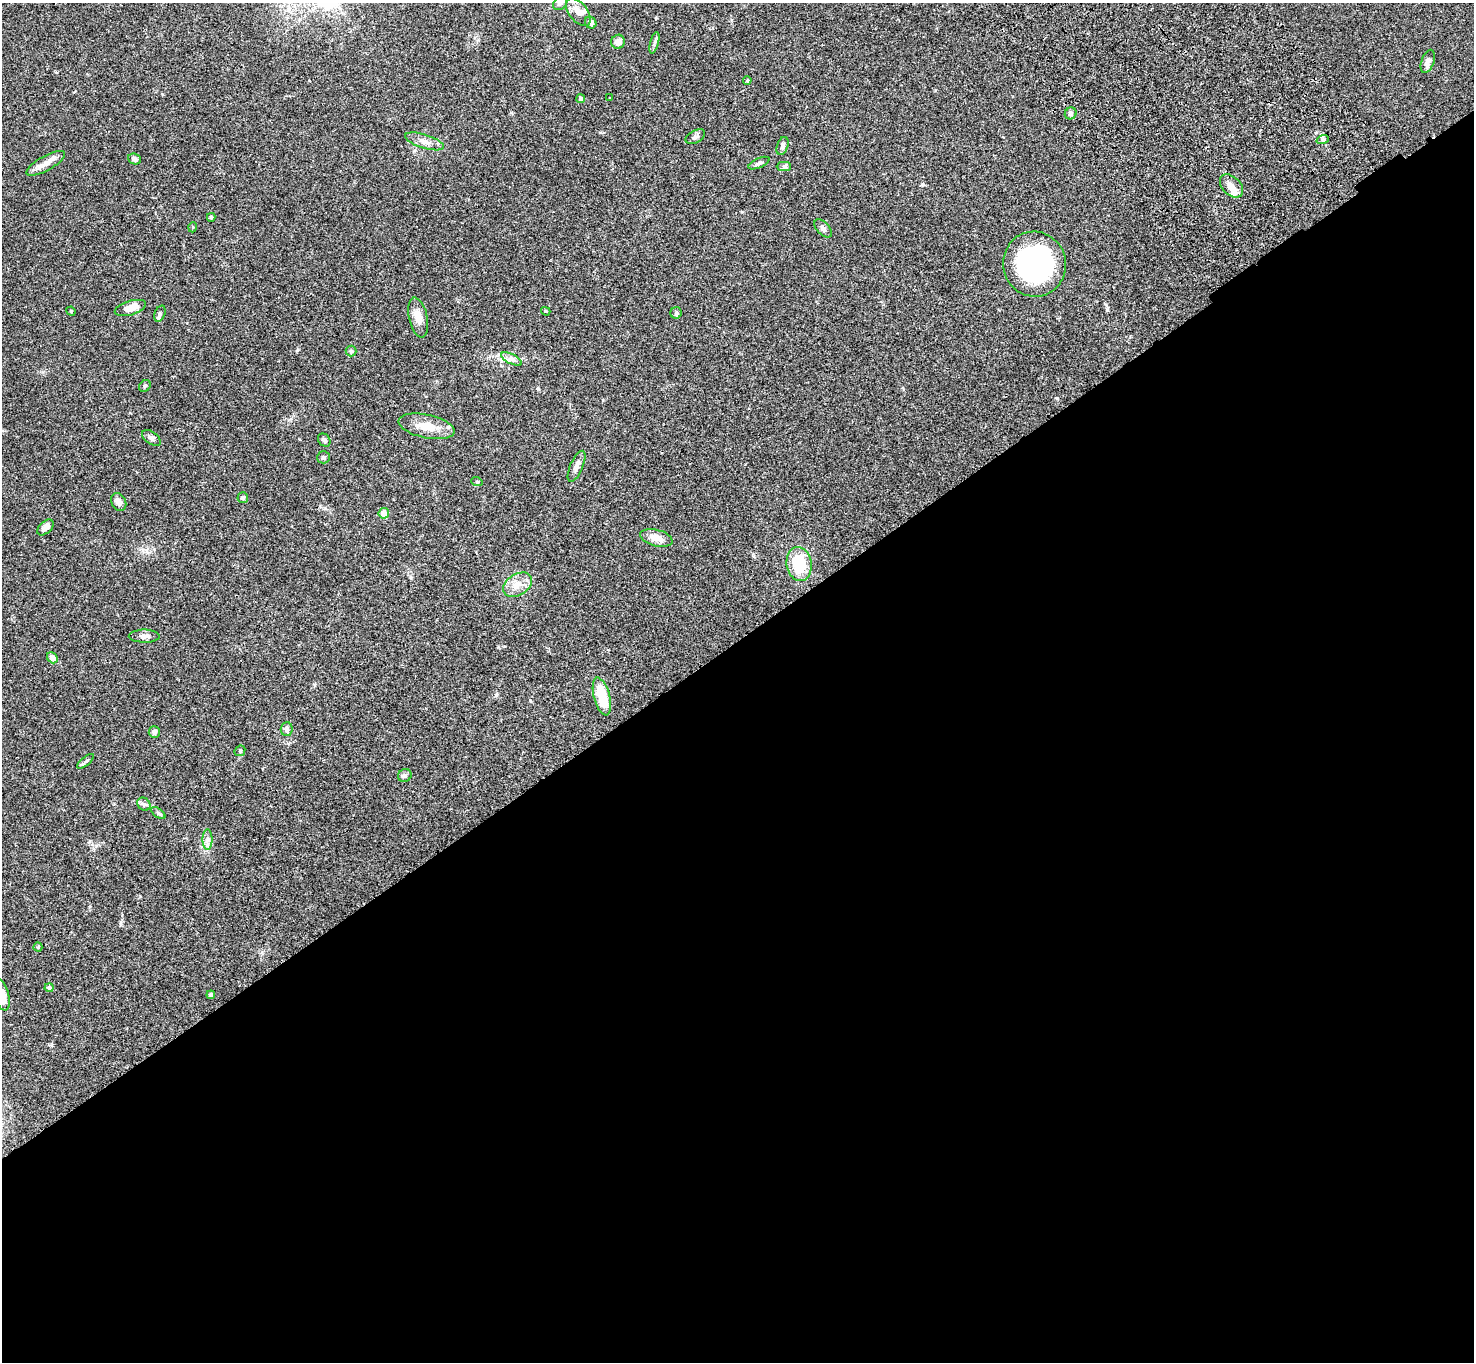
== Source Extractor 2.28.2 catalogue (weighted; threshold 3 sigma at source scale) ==
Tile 15 of 4 x 4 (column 3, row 4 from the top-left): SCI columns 3048-4519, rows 381-1740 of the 6094 x 6064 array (HDU 1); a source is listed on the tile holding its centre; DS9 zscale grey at full resolution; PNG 1476 x 1364 px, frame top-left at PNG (2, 3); each listed source drawn as its Kron ellipse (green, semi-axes under 4 px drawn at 4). Shown black and unused: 53% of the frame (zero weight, under 3 of 4 exposures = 6% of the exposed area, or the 3 px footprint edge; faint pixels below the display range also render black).
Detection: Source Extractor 2.28.2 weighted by HDU 2 'WHT'; one run over the whole footprint, this tile lists its part. Background 0.0621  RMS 0.0055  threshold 0.0245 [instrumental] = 3 sigma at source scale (4.5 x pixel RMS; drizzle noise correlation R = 1.50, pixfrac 1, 0.05/0.05 arcsec/px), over >= 5 px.
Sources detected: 63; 1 inside a brighter object's white glare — neither listed nor drawn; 2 inside a brighter listed object's ellipse — not listed separately; the other 60 listed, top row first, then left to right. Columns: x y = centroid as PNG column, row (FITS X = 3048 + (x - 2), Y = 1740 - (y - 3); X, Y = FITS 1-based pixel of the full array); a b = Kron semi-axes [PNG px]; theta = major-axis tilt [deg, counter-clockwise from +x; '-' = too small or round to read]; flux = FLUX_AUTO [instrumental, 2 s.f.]
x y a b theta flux
560 3 8 6 35 1.5
578 12 16 9 -51 4.1
591 23 6 5 - 1.9
618 42 7 6 - 2.9
654 43 11 3 75 1.2
1428 61 12 6 70 2.7
747 80 4 3 - 0.62
610 97 3 2 - 0.35
581 99 4 4 - 2.2
1071 113 6 5 - 1.1
695 137 10 6 27 1.5
1323 139 6 4 19 0.89
424 141 20 7 -17 3.8
782 146 9 5 72 1.6
134 159 6 5 - 1.8
46 163 22 7 29 4.7
759 163 11 4 24 1.4
784 167 7 4 0 0.99
1231 186 14 9 -45 4.2
211 217 4 3 - 0.67
193 227 5 3 - 0.42
823 228 11 6 -47 1.6
1034 264 32 31 - 82
130 308 16 7 17 6.2
71 311 5 4 - 0.54
546 311 5 4 - 0.58
676 313 6 5 - 0.91
160 314 8 5 69 1.2
418 317 20 9 -78 5.1
351 351 5 5 - 0.72
511 359 11 5 -27 1.9
145 386 6 5 - 0.8
426 426 28 11 -12 9.1
151 438 11 6 -36 1.5
324 440 7 5 -48 1.2
323 457 6 6 - 0.99
576 466 17 6 67 2.8
477 482 6 3 -18 0.55
243 498 5 5 - 1.3
119 502 9 7 -61 2.5
384 513 5 5 - 5
45 527 10 5 43 2.7
656 538 16 8 -14 5.7
799 564 17 12 -82 18
518 585 16 10 31 5.4
144 636 15 6 0 2.4
52 658 6 5 - 3.5
602 696 19 8 -75 15
287 729 7 6 - 1.9
154 732 6 5 - 1.8
240 751 6 5 - 0.72
86 761 10 3 40 0.95
405 775 7 6 - 1.2
144 804 7 6 - 1.3
158 813 8 4 -36 0.9
208 840 10 5 90 2
38 947 4 4 - 0.46
49 988 4 4 - 1.4
2 995 16 7 -76 7.2
211 995 4 4 - 1
Isophote crosses this tile's border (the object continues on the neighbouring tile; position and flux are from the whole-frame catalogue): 2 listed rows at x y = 560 3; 2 995
Unlisted compact peaks at least as high as the median listed source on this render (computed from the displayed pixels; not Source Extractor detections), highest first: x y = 538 389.